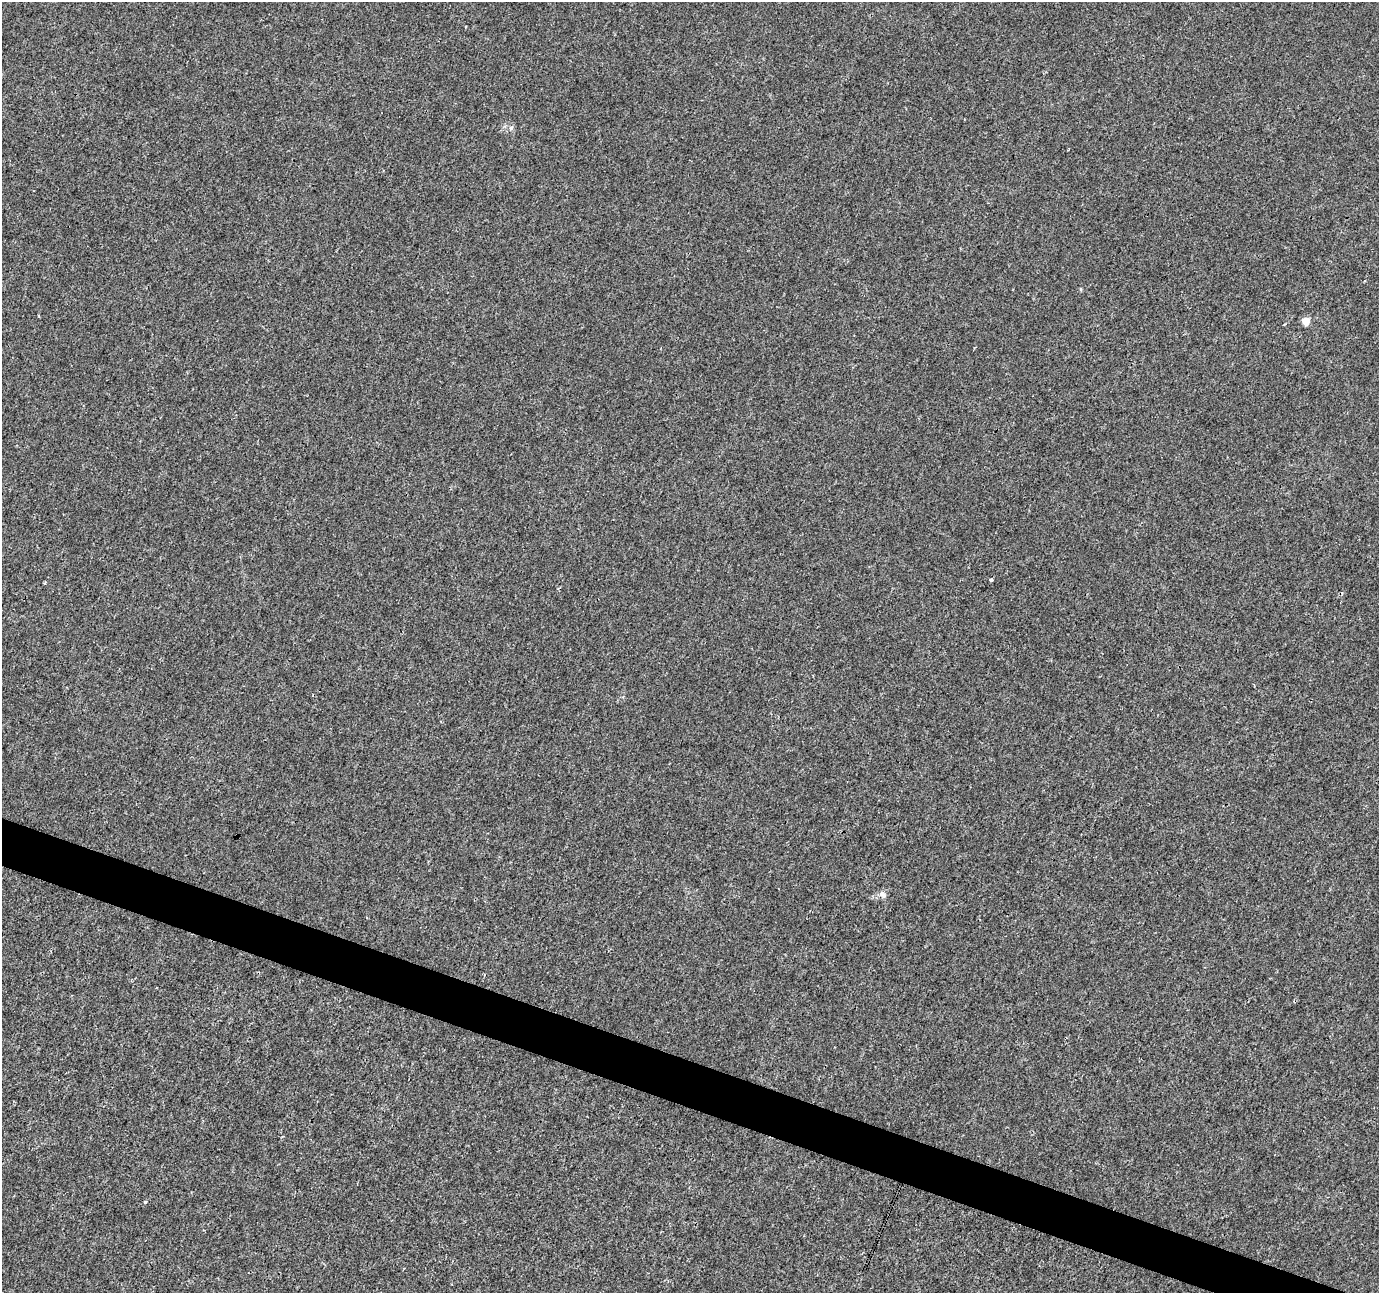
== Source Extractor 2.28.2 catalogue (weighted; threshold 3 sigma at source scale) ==
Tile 6 of 4 x 4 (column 2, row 2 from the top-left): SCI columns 1385-2761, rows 2860-4150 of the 5514 x 5652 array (HDU 1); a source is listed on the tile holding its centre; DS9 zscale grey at full resolution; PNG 1381 x 1295 px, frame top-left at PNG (2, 2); no overlay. Shown black and unused: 3% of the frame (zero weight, under 3 of 4 exposures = <1% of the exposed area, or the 3 px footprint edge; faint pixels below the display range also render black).
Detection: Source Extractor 2.28.2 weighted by HDU 2 'WHT'; one run over the whole footprint, this tile lists its part. Background 1.69e-04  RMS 0.0017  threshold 0.00747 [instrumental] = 3 sigma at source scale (4.5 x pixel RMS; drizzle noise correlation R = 1.50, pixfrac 1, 0.0396/0.0396 arcsec/px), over >= 5 px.
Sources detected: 7; all 7 listed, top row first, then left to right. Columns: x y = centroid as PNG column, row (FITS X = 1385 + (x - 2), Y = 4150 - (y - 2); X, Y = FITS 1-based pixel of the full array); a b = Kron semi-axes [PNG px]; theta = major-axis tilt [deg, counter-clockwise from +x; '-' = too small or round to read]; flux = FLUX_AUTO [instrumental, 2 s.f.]
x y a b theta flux
466 26 3 2 - 0.16
511 128 7 5 73 0.41
1306 321 5 5 - 3.4
991 580 4 3 - 0.97
45 583 4 3 - 0.2
883 895 11 8 -57 0.69
145 1202 4 4 - 0.26